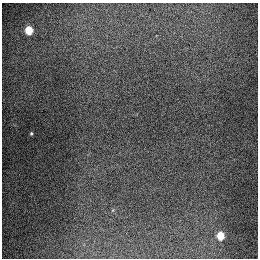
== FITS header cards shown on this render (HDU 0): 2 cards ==
NAXIS1  =                  256
NAXIS2  =                  256

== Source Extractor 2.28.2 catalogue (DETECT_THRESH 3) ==
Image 256 x 256 px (HDU 0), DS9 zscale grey, 1 PNG px = 1 image px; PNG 260 x 260 px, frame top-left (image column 1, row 256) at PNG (2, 3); no overlay
Background 1330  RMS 27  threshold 82.1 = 3 sigma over >= 5 px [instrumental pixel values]
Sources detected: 3; all 3 listed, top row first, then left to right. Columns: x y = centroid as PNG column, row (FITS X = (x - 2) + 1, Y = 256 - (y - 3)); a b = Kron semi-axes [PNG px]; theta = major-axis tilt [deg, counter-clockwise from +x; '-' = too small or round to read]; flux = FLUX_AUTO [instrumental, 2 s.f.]
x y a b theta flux
29 30 5 5 - 91000
31 133 3 3 - 2400
220 235 5 5 - 72000